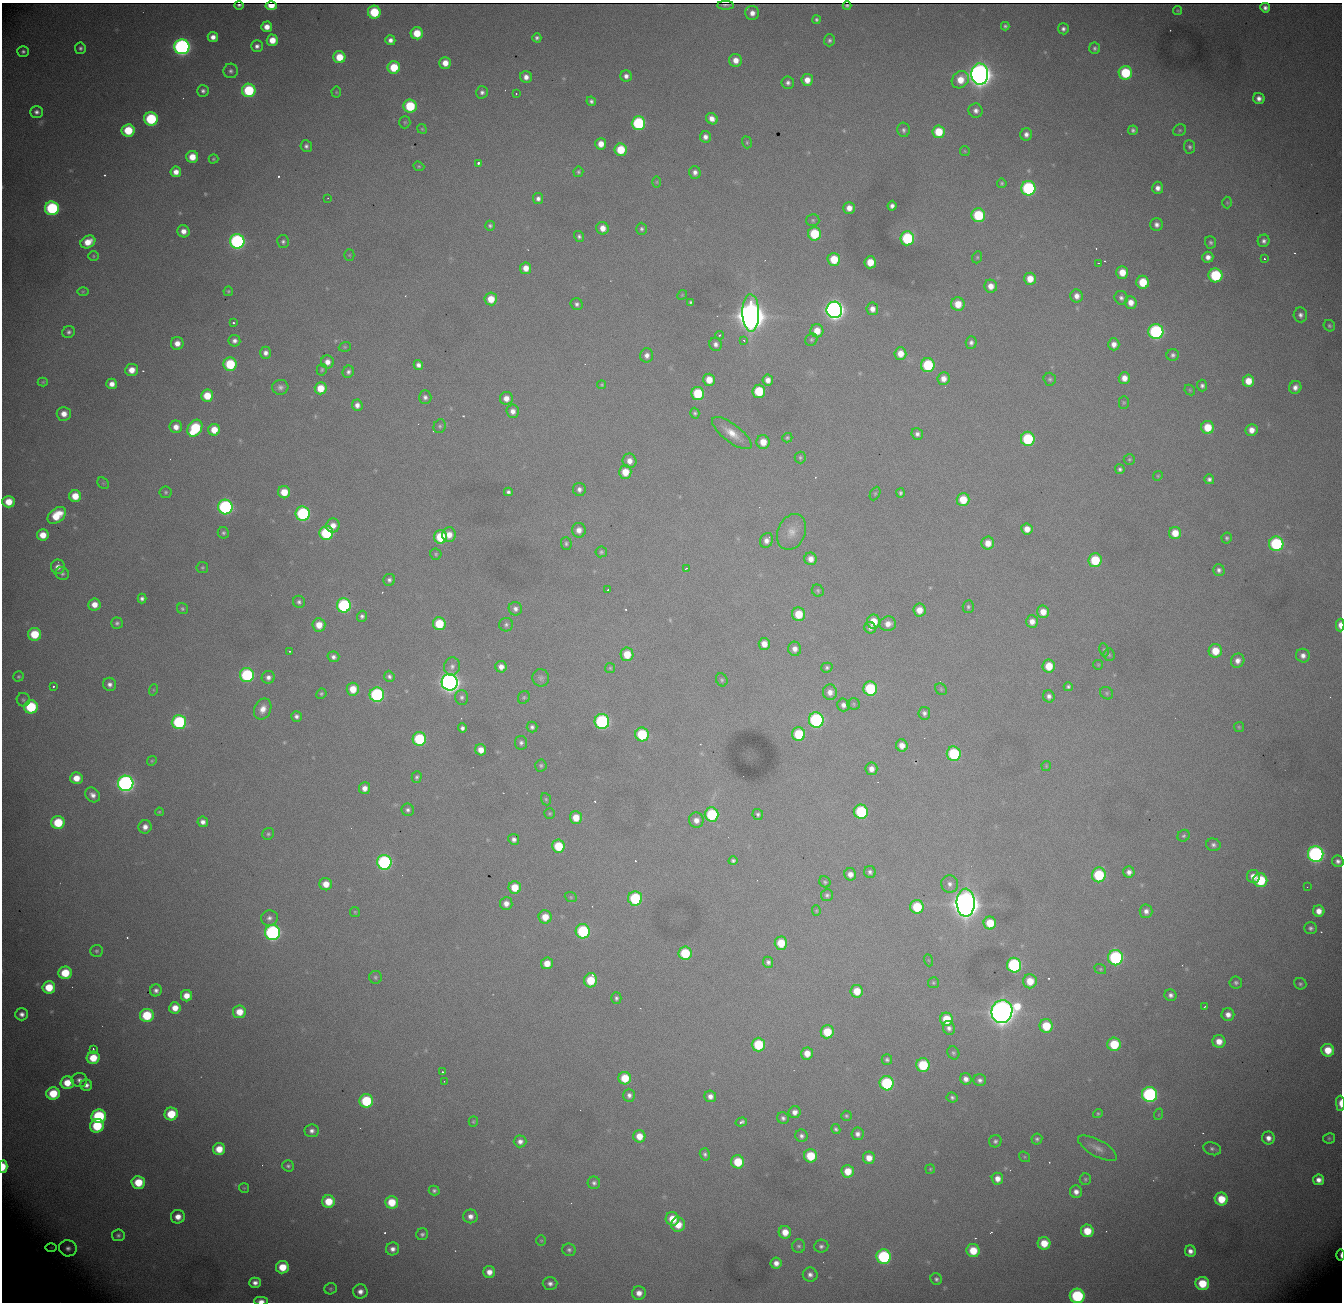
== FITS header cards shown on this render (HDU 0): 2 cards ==
NAXIS1  = 1340
NAXIS2  = 1300

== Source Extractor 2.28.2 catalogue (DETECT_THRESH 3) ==
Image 1340 x 1300 px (HDU 0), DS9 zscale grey, 1 PNG px = 1 image px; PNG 1344 x 1304 px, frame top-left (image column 1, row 1300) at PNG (2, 3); each listed source drawn as its Kron ellipse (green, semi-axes under 4 px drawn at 4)
Background 2220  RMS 26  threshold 77.6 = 3 sigma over >= 5 px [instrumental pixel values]
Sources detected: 549; of the 549, the 500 brightest by FLUX_AUTO listed and drawn (49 fainter detections omitted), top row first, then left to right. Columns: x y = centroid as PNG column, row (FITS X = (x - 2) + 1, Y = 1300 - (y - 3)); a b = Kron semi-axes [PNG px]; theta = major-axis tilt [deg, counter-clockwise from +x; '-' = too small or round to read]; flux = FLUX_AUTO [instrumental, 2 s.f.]
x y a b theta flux
239 5 4 2 - 3.9e+03
725 5 8 2 0 4.3e+03
271 6 5 4 - 1.5e+04
847 6 4 3 - 3.7e+03
1265 8 5 4 - 7.8e+03
1178 10 4 4 - 2.3e+03
374 12 6 6 - 8.6e+04
752 13 7 7 - 1.4e+04
816 20 4 4 - 3.8e+03
1005 26 4 4 - 3.6e+03
267 27 5 5 - 1.8e+04
1063 29 5 5 - 6.1e+03
417 33 6 6 - 4.4e+04
213 37 5 5 - 1.3e+04
537 38 4 4 - 4.9e+03
272 40 6 5 - 2.9e+04
390 40 5 5 - 9.3e+03
829 40 6 5 - 4.8e+03
257 46 6 6 - 7.2e+03
182 47 7 7 - 8.0e+05
80 48 5 5 - 5.0e+03
1095 48 5 5 - 4.5e+03
23 51 5 5 - 5.1e+03
339 57 6 6 - 4.4e+04
736 60 6 6 - 1.9e+04
445 63 6 5 - 2.1e+04
394 67 6 6 - 6.1e+04
231 71 7 7 - 6.0e+03
1125 73 7 6 - 1.1e+05
980 74 10 8 -87 2.7e+06
626 76 6 5 - 8.7e+03
526 77 6 5 - 1.2e+04
807 80 6 5 - 1.9e+04
960 80 9 8 - 3.4e+04
788 83 6 6 - 6.9e+03
249 90 7 6 - 1.4e+05
203 91 6 5 - 5.8e+03
336 92 5 5 - 2.5e+03
482 92 6 6 - 6.6e+03
516 94 3 2 - 3.0e+03
1259 98 6 5 - 1.1e+04
591 101 5 4 - 5.2e+03
410 106 6 6 - 1.0e+05
976 111 7 7 - 9.3e+03
36 112 6 6 - 7.4e+03
151 119 7 6 - 1.6e+05
712 119 6 5 - 1.4e+04
405 122 6 5 - 2.8e+03
638 123 7 7 - 2.0e+05
422 129 5 4 - 2.4e+03
128 130 6 6 - 7.2e+04
904 130 7 6 - 5.0e+03
1133 130 4 4 - 4.9e+03
1180 130 7 5 31 3.4e+03
939 132 6 6 - 5.5e+04
1026 134 6 6 - 9.5e+03
705 137 6 5 - 9.7e+03
747 142 6 4 -71 2.7e+03
601 144 6 5 - 2.1e+04
306 146 6 6 - 5.7e+03
1190 147 6 5 - 4.6e+03
621 150 6 6 - 5.9e+04
965 151 5 5 - 2.1e+03
192 157 6 6 - 3.1e+04
213 159 5 4 - 2.7e+03
478 163 3 3 - 6.3e+03
419 166 5 4 - 2.4e+03
176 172 5 5 - 1.5e+04
578 172 5 5 - 3.7e+03
695 172 6 6 - 9.0e+03
657 182 6 4 -90 2.1e+03
1002 183 5 5 - 3.0e+03
1028 188 7 7 - 2.6e+05
1158 188 6 5 - 1.1e+04
328 198 3 2 - 2.2e+03
538 199 5 5 - 7.3e+03
1227 203 6 5 - 2.6e+03
892 206 5 4 - 7.6e+03
52 208 7 7 - 2.2e+05
849 208 6 5 - 1.6e+04
978 215 7 7 - 1.1e+05
813 220 6 6 - 3.4e+03
1157 225 6 6 - 8.8e+03
490 226 5 5 - 3.9e+03
603 228 6 6 - 1.9e+04
641 229 6 5 - 4.4e+03
183 231 6 6 - 1.5e+04
814 234 7 6 - 8.6e+04
579 236 5 5 - 4.6e+03
907 238 7 7 - 1.6e+05
237 241 7 7 - 4.3e+05
1264 241 6 6 - 7.0e+03
88 242 8 6 30 3.0e+04
283 242 6 6 - 4.6e+03
1211 242 6 5 - 4.1e+03
349 255 5 5 - 2.2e+03
93 256 5 5 - 2.6e+03
977 257 6 4 69 2.9e+03
1208 257 5 5 - 1.1e+04
834 259 6 6 - 5.1e+04
1265 259 3 3 - 7.4e+03
870 262 6 6 - 3.7e+04
1098 263 3 2 - 2.3e+03
526 268 6 5 - 2.0e+04
1122 272 6 6 - 3.1e+04
1215 275 7 7 - 1.5e+05
1030 279 6 6 - 2.8e+04
1143 282 6 6 - 5.8e+04
991 286 6 6 - 1.7e+04
83 291 6 4 1 2.2e+03
228 291 5 4 - 2.4e+03
682 295 5 4 - 2.1e+03
1077 296 6 6 - 1.2e+04
1121 298 7 6 - 6.3e+03
491 299 6 6 - 3.3e+04
691 302 4 3 - 3.5e+03
1131 302 6 6 - 1.7e+04
577 304 6 5 - 5.6e+03
958 304 7 6 - 3.3e+04
872 309 6 6 - 1.3e+04
834 310 8 8 - 1.3e+06
751 313 18 8 -89 5.0e+06
1300 315 7 7 - 7.6e+03
233 323 3 3 - 3.7e+03
1329 326 6 5 - 3.6e+03
817 331 6 6 - 2.7e+04
69 332 6 6 - 5.4e+03
1156 332 7 7 - 3.5e+05
719 335 4 3 - 2.1e+03
744 340 4 3 - 2.0e+03
811 340 6 6 - 3.4e+03
234 341 6 6 - 8.1e+03
971 342 6 5 - 6.5e+03
177 343 6 6 - 1.7e+04
716 344 6 6 - 8.0e+03
1114 344 6 5 - 1.3e+04
345 347 6 4 20 2.4e+03
265 353 6 5 - 9.6e+03
900 354 6 6 - 2.4e+04
647 355 7 6 - 9.9e+03
1173 355 6 6 - 5.3e+03
327 362 6 6 - 1.3e+04
230 364 6 6 - 1.0e+05
418 365 5 4 - 8.6e+03
928 365 7 6 - 1.3e+05
132 370 6 6 - 2.3e+04
322 370 6 5 - 2.6e+03
348 372 6 5 - 5.7e+03
1124 378 6 5 - 1.7e+04
943 379 6 6 - 1.5e+04
1050 379 6 6 - 3.9e+03
709 380 6 6 - 2.8e+04
768 380 5 5 - 1.3e+04
1248 381 6 6 - 3.0e+04
43 382 5 4 - 2.4e+03
112 384 5 5 - 1.4e+04
602 385 4 4 - 2.3e+03
1202 386 6 5 - 5.5e+03
280 387 8 7 - 8.4e+03
1295 387 6 6 - 1.1e+04
321 388 6 6 - 3.7e+04
1190 390 6 4 -47 2.4e+03
759 391 6 6 - 7.8e+04
698 393 7 6 - 8.8e+04
207 396 6 6 - 4.3e+04
425 397 7 6 - 6.5e+03
506 398 6 6 - 1.5e+04
1124 402 6 5 - 2.6e+03
357 405 5 5 - 1.0e+04
513 411 7 6 - 1.2e+04
695 413 5 4 - 3.7e+03
64 414 7 7 - 1.9e+04
440 426 7 6 - 4.2e+03
176 427 6 6 - 1.6e+04
1208 427 6 6 - 4.5e+04
195 428 9 6 57 1.3e+05
214 430 6 6 - 3.2e+04
1252 430 6 6 - 1.7e+04
732 433 24 9 -37 3.0e+04
917 434 6 5 - 6.7e+03
787 438 5 4 - 3.2e+03
1028 439 7 7 - 1.4e+05
763 442 7 6 - 2.8e+04
800 457 6 5 - 3.4e+03
1129 459 5 5 - 2.8e+03
629 461 7 7 - 1.5e+04
1120 469 5 4 - 4.5e+03
625 472 6 6 - 3.4e+04
1158 476 5 4 - 2.3e+03
1209 479 5 5 - 5.9e+03
103 483 6 5 - 2.7e+03
579 489 6 6 - 7.3e+03
166 492 6 6 - 3.4e+03
284 492 6 6 - 3.8e+04
508 492 4 4 - 4.9e+03
875 493 7 5 63 2.6e+03
901 493 4 4 - 4.1e+03
75 496 6 6 - 3.5e+04
963 500 6 6 - 4.5e+04
9 502 6 6 - 3.3e+04
225 507 7 7 - 3.7e+05
303 514 7 7 - 2.5e+05
57 515 10 7 38 5.2e+04
333 525 7 6 - 1.7e+04
1027 529 6 5 - 1.8e+04
579 530 7 7 - 1.4e+04
792 532 19 13 67 2.3e+04
223 533 6 5 - 4.1e+03
326 533 7 7 - 1.6e+05
1175 533 6 6 - 3.0e+04
43 535 6 5 - 2.7e+04
449 535 7 6 - 2.0e+04
441 537 7 6 - 8.7e+04
1227 538 5 5 - 3.7e+03
766 540 8 6 64 1.1e+04
566 543 6 5 - 4.0e+03
988 543 6 6 - 2.2e+04
1276 544 7 7 - 2.0e+05
601 552 6 5 - 3.5e+03
436 554 6 5 - 3.1e+03
811 559 6 6 - 1.5e+04
1095 560 7 6 - 8.0e+04
58 567 7 7 - 1.3e+04
202 567 6 5 - 3.0e+03
686 568 4 2 - 3.0e+03
1219 570 6 6 - 6.4e+03
62 573 7 6 - 5.0e+03
389 580 6 6 - 5.9e+03
608 590 3 2 - 4.9e+03
818 591 6 5 - 3.3e+03
142 599 5 4 - 5.7e+03
299 602 6 6 - 5.4e+03
94 604 6 6 - 2.0e+04
344 605 7 7 - 2.6e+05
968 607 6 5 - 3.9e+03
182 609 6 5 - 3.5e+03
515 609 7 6 - 8.0e+03
919 610 6 6 - 2.2e+04
1043 612 6 6 - 2.2e+04
799 614 7 6 - 4.9e+04
362 616 5 5 - 5.6e+03
1032 621 6 6 - 1.4e+04
873 622 7 6 - 4.2e+04
117 623 6 5 - 4.6e+03
439 624 6 6 - 7.0e+04
888 624 8 7 - 1.6e+04
319 625 6 6 - 2.9e+04
506 625 7 6 - 5.2e+03
1340 625 6 3 -89 1.5e+04
870 628 6 5 - 7.7e+03
35 634 6 6 - 6.6e+04
764 644 6 5 - 2.0e+04
795 649 7 6 - 1.2e+04
1104 650 7 4 -80 3.0e+03
290 651 3 2 - 3.1e+03
1215 651 6 6 - 4.2e+04
627 654 7 6 - 4.1e+04
1109 655 6 5 - 3.1e+03
1303 656 7 6 - 1.0e+04
333 657 6 5 - 7.3e+03
1238 661 7 6 - 1.1e+04
1098 665 5 5 - 2.2e+03
452 666 9 8 - 9.5e+03
1049 666 6 6 - 4.0e+04
501 667 6 5 - 1.3e+04
610 668 5 5 - 2.5e+03
827 668 5 5 - 3.9e+03
247 675 7 7 - 2.2e+05
19 676 5 5 - 3.0e+03
389 676 6 5 - 5.3e+03
268 677 6 6 - 8.9e+03
541 678 9 8 - 6.2e+03
722 680 7 5 -64 3.6e+03
450 682 8 8 - 1.4e+06
110 684 7 6 - 8.5e+03
53 686 3 3 - 2.7e+03
1068 687 4 4 - 3.8e+03
353 689 6 6 - 3.4e+04
870 689 7 7 - 1.3e+05
941 689 6 5 - 3.0e+03
153 690 6 4 72 2.1e+03
830 692 8 7 - 1.3e+04
1107 693 7 6 - 3.3e+03
321 694 5 4 - 3.3e+03
377 695 7 7 - 3.0e+05
1049 696 6 5 - 7.7e+03
462 697 7 6 - 5.9e+03
524 697 7 5 59 3.2e+03
23 700 7 6 - 4.0e+03
854 704 6 5 - 3.2e+03
843 705 6 6 - 9.0e+03
31 707 7 6 - 1.3e+05
263 709 11 8 66 1.8e+04
924 713 6 6 - 6.2e+03
296 716 5 5 - 6.4e+03
816 720 7 7 - 3.2e+05
179 722 7 7 - 2.1e+05
602 722 7 7 - 3.1e+05
532 727 5 5 - 5.3e+03
1239 727 5 5 - 2.6e+03
462 728 4 4 - 6.0e+03
642 734 7 6 - 1.1e+05
799 734 7 6 - 9.4e+04
419 739 7 6 - 1.5e+05
521 743 7 6 - 5.6e+03
902 745 6 5 - 1.7e+04
481 750 6 5 - 2.0e+04
954 754 7 7 - 1.6e+05
152 761 5 4 - 2.5e+03
541 765 6 5 - 3.7e+03
1046 766 5 4 - 2.2e+03
871 769 6 6 - 1.3e+04
417 777 6 5 - 3.9e+03
76 778 6 6 - 2.6e+04
126 783 7 7 - 8.1e+05
365 788 6 5 - 1.3e+04
93 795 8 6 -42 1.1e+04
546 799 6 5 - 3.0e+03
408 810 6 6 - 5.5e+03
159 812 4 3 - 2.1e+03
861 812 7 7 - 1.7e+05
550 813 5 5 - 2.8e+03
712 814 7 7 - 1.4e+05
758 814 5 5 - 4.3e+03
576 818 6 6 - 3.0e+04
696 820 7 7 - 1.4e+04
58 822 6 6 - 8.1e+04
203 822 5 5 - 9.6e+03
145 827 7 6 - 1.2e+04
268 834 6 5 - 3.5e+03
1184 836 6 5 - 3.7e+03
514 839 5 5 - 7.3e+03
1213 845 7 6 - 6.4e+03
558 846 6 6 - 6.9e+04
1316 854 8 7 - 6.1e+05
733 861 4 4 - 4.5e+03
1338 861 6 5 - 6.8e+03
384 862 7 7 - 3.6e+05
870 872 6 6 - 5.3e+03
1129 872 5 5 - 9.6e+03
850 874 6 6 - 1.3e+04
1099 875 7 7 - 1.2e+05
1253 876 6 6 - 1.8e+04
1260 880 7 7 - 9.9e+04
825 882 6 5 - 3.5e+03
326 884 6 6 - 2.5e+04
950 884 8 8 - 9.9e+03
515 887 6 6 - 3.9e+04
1307 887 2 2 - 2.6e+03
827 895 6 6 - 5.2e+03
571 897 6 4 -22 2.6e+03
635 898 7 7 - 1.5e+05
506 903 6 6 - 1.4e+04
966 903 14 9 -88 4.1e+06
917 907 7 6 - 8.2e+04
816 911 5 4 - 2.3e+03
1146 911 6 6 - 9.5e+03
1319 911 6 5 - 1.7e+04
355 912 5 5 - 2.1e+03
545 917 6 6 - 2.9e+04
269 918 8 7 - 8.1e+03
990 923 6 6 - 5.2e+04
1311 928 6 6 - 5.2e+03
583 931 7 7 - 1.8e+05
272 932 7 7 - 4.9e+05
781 943 6 6 - 4.8e+04
96 951 6 6 - 3.7e+03
685 953 6 6 - 9.1e+04
1115 958 7 7 - 3.1e+05
928 960 6 4 -70 2.1e+03
768 962 5 5 - 6.1e+03
547 963 6 6 - 2.6e+04
1014 965 7 7 - 2.9e+05
1100 969 6 4 -21 2.8e+03
65 973 6 6 - 6.2e+04
375 977 6 6 - 3.9e+03
591 980 7 6 - 6.0e+04
1030 981 7 7 - 3.4e+04
933 983 5 5 - 2.9e+03
1236 983 6 6 - 4.8e+03
1300 984 6 5 - 4.0e+03
49 987 6 6 - 5.6e+04
156 990 6 6 - 7.6e+03
857 991 6 6 - 3.5e+04
1171 995 6 6 - 7.1e+03
186 996 5 5 - 2.2e+04
616 998 6 5 - 4.5e+03
1205 1007 4 3 - 2.2e+03
175 1008 6 5 - 2.2e+04
239 1012 6 6 - 3.1e+04
1002 1012 11 10 - 3.2e+06
22 1014 6 6 - 9.9e+03
147 1015 6 6 - 8.8e+04
1228 1015 6 6 - 1.3e+04
946 1019 6 6 - 5.3e+04
1046 1026 7 6 - 6.3e+04
949 1028 7 6 - 7.5e+03
827 1032 6 6 - 5.8e+04
1219 1041 6 6 - 2.1e+04
1114 1044 7 6 - 7.8e+04
758 1045 7 6 - 9.6e+04
93 1049 4 3 - 3.0e+03
1328 1050 6 6 - 3.7e+04
807 1053 6 6 - 2.4e+04
953 1053 7 5 -61 3.5e+03
93 1058 6 6 - 4.9e+04
887 1060 5 5 - 4.3e+03
923 1065 7 6 - 9.8e+04
443 1072 3 2 - 6.5e+03
625 1078 6 6 - 5.0e+04
966 1079 6 5 - 1.1e+04
79 1080 8 7 - 8.7e+03
980 1080 6 6 - 6.4e+03
444 1081 3 2 - 2.9e+03
67 1083 7 6 - 3.8e+04
887 1083 7 7 - 1.7e+05
86 1085 6 5 - 9.6e+03
53 1093 6 6 - 6.3e+04
1149 1094 7 7 - 3.9e+05
629 1095 6 6 - 7.2e+03
710 1096 6 5 - 1.1e+04
952 1097 5 5 - 4.7e+03
366 1101 7 7 - 1.2e+05
1340 1103 7 3 -90 1.6e+04
795 1112 6 6 - 1.1e+04
1098 1113 5 4 - 2.9e+03
171 1114 6 6 - 6.7e+04
1159 1114 6 4 71 2.2e+03
99 1116 7 7 - 2.0e+05
846 1116 5 5 - 3.2e+03
783 1118 6 5 - 5.6e+03
473 1121 5 4 - 2.3e+03
741 1122 6 3 16 5.5e+03
97 1126 7 6 - 1.0e+05
836 1129 5 4 - 3.8e+03
312 1131 7 6 - 7.9e+03
857 1134 6 6 - 8.5e+03
639 1136 6 6 - 2.7e+04
801 1136 6 6 - 6.6e+03
1268 1138 6 6 - 1.2e+04
1329 1138 6 5 - 3.1e+03
1037 1139 5 5 - 4.2e+03
520 1141 6 6 - 9.6e+03
995 1141 6 6 - 4.9e+03
1097 1148 21 8 -28 1.6e+04
219 1149 6 6 - 3.4e+04
1212 1149 9 6 -18 6.1e+03
705 1154 6 5 - 5.2e+03
811 1156 7 6 - 6.8e+04
1024 1157 6 4 -37 2.4e+03
869 1158 6 6 - 2.2e+04
738 1162 6 6 - 6.5e+04
288 1166 6 5 - 4.7e+03
3 1167 6 4 87 3.4e+04
930 1169 5 4 - 2.3e+03
848 1171 6 6 - 3.4e+04
997 1179 6 5 - 1.6e+04
1085 1179 6 5 - 3.3e+03
1319 1180 5 5 - 1.3e+04
138 1182 7 6 - 5.7e+04
594 1183 6 6 - 5.7e+03
244 1188 5 5 - 2.4e+03
434 1191 5 5 - 4.3e+03
1076 1192 6 6 - 1.1e+04
1221 1199 6 6 - 4.8e+04
328 1201 6 6 - 4.6e+04
392 1202 6 6 - 4.8e+04
470 1216 7 7 - 1.2e+04
178 1217 7 7 - 2.0e+04
672 1219 7 6 - 3.9e+04
678 1224 7 7 - 3.5e+04
1087 1231 6 6 - 4.4e+04
785 1232 6 6 - 2.6e+04
422 1234 6 6 - 4.7e+03
118 1235 6 6 - 4.7e+03
541 1240 5 5 - 2.4e+03
1044 1243 6 6 - 3.7e+04
799 1246 7 6 - 4.8e+03
821 1246 7 6 - 5.7e+03
51 1247 6 4 0 2.1e+03
68 1248 9 8 - 1.0e+04
393 1249 6 6 - 1.0e+04
569 1250 7 6 - 5.3e+03
973 1251 6 6 - 4.8e+04
1190 1251 6 5 - 1.1e+04
1341 1255 6 2 -90 3.9e+03
884 1257 7 7 - 2.3e+05
776 1263 5 5 - 1.3e+04
282 1267 6 6 - 4.7e+04
489 1272 6 6 - 1.7e+04
810 1275 7 7 - 9.0e+03
936 1279 6 5 - 5.2e+03
255 1283 5 5 - 1.0e+04
1202 1283 7 6 - 6.1e+04
550 1284 7 6 - 8.0e+03
331 1289 6 5 - 3.2e+03
360 1292 7 7 - 1.3e+04
639 1293 7 7 - 1.6e+04
1077 1296 7 7 - 2.1e+05
261 1301 7 4 1 1.1e+04
At the frame edge (FLAGS 8, measured only in part): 6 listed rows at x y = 1340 625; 1340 1103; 3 1167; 1341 1255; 1077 1296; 261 1301
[49 fainter detections neither listed nor drawn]